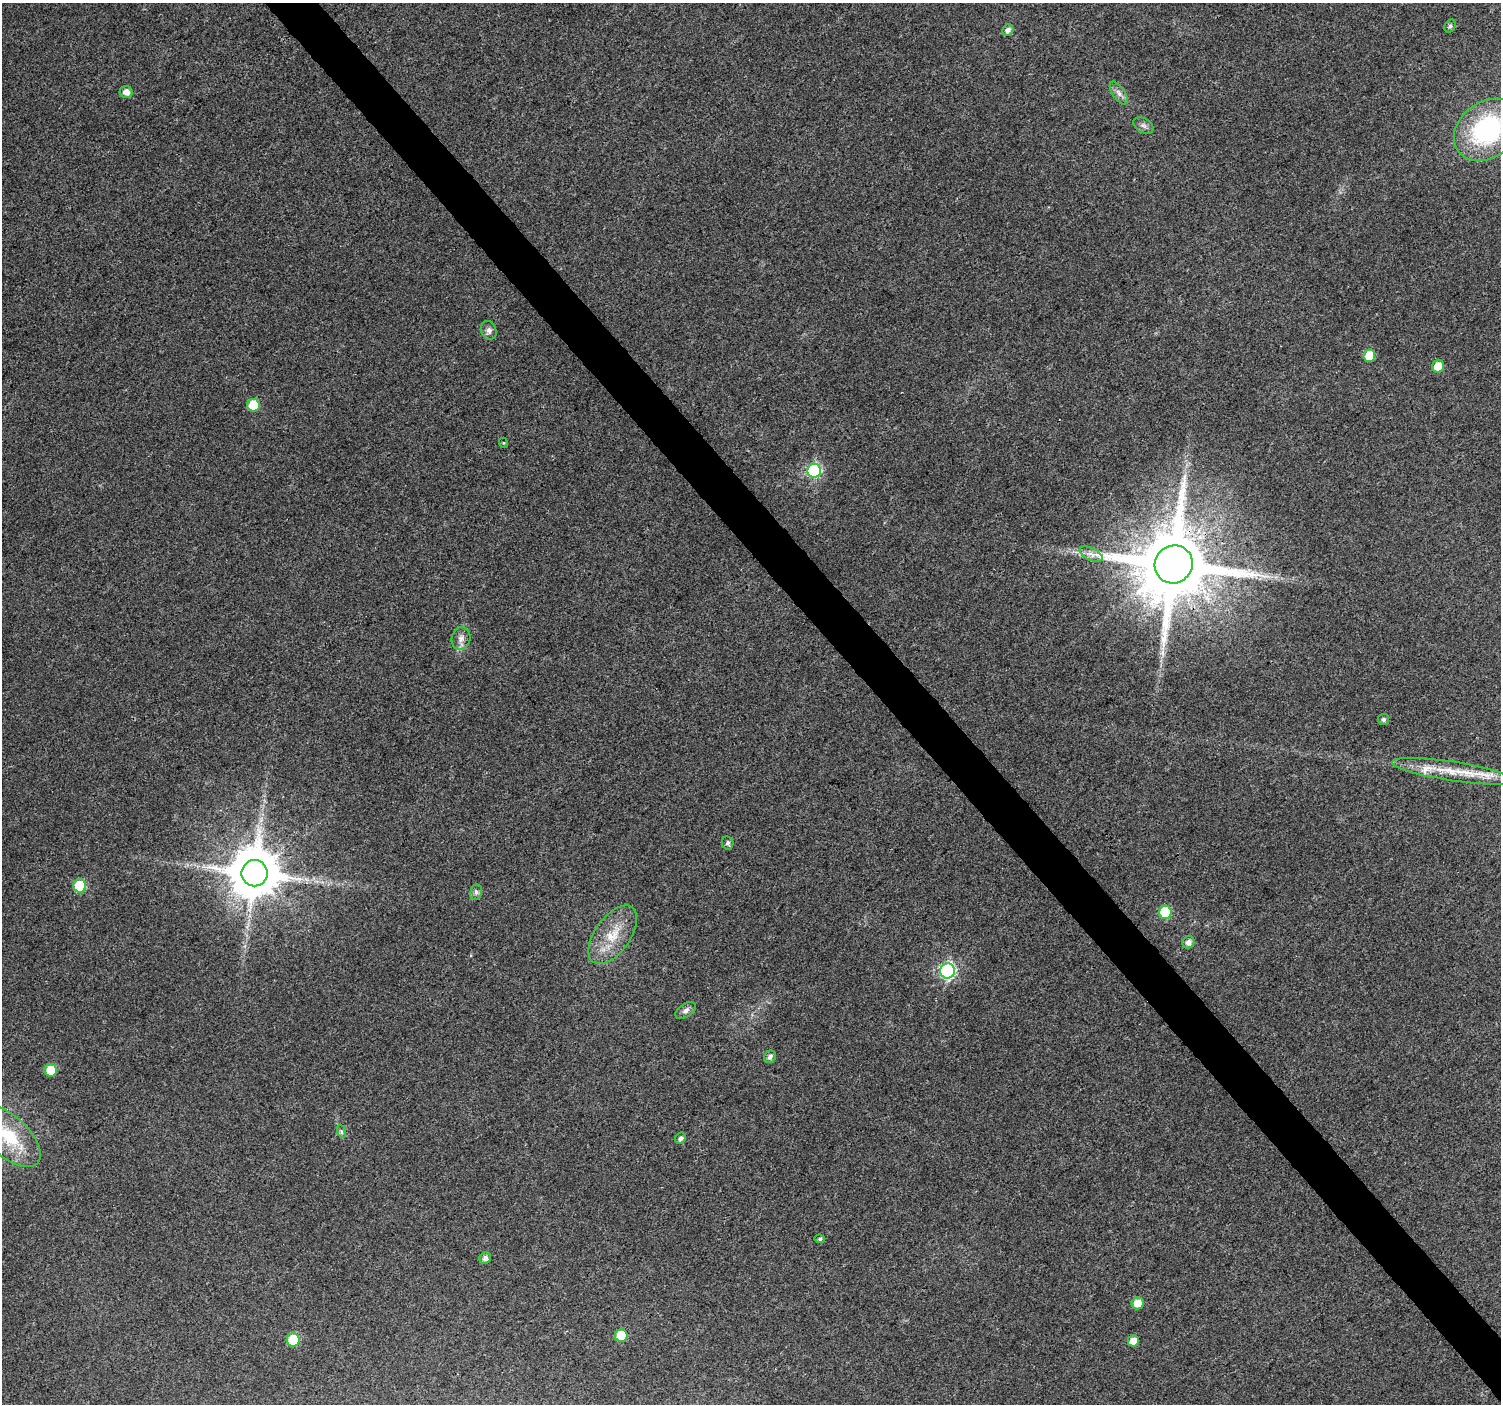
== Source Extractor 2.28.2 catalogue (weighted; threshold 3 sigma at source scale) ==
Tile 6 of 4 x 4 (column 2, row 2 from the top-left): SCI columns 1508-3006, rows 2951-4352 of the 6010 x 5964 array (HDU 1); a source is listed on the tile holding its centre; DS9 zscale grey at full resolution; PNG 1503 x 1406 px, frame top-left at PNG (2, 3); each listed source drawn as its Kron ellipse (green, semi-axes under 4 px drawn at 4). Shown black and unused: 4% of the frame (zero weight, under 3 of 4 exposures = <1% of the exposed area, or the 3 px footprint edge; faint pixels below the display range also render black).
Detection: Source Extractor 2.28.2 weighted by HDU 2 'WHT'; one run over the whole footprint, this tile lists its part. Background 0.037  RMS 0.004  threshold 0.0179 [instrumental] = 3 sigma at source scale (4.5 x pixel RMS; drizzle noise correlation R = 1.50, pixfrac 1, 0.0396/0.0396 arcsec/px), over >= 5 px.
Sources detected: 38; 1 inside a brighter listed object's ellipse — not listed separately; the other 37 listed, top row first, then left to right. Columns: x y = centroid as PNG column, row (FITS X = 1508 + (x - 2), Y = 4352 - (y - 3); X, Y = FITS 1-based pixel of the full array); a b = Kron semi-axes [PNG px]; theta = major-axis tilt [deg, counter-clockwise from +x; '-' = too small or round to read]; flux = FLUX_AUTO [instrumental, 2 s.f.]
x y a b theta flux
1450 26 7 5 60 0.98
1008 30 6 5 - 1.7
126 92 6 6 - 2.8
1119 93 13 6 -56 1.9
1143 125 11 7 -29 1.5
1487 130 36 28 37 54
489 330 10 7 -71 1.7
1369 356 6 6 - 10
1438 366 6 6 - 5.7
253 405 6 6 - 16
504 443 5 3 - 0.34
814 471 7 7 - 51
1091 554 12 6 -27 2.1
1174 564 19 18 - 5300
461 638 11 9 79 2.3
1384 719 5 5 - 1
1453 771 62 9 -9 15
728 843 7 5 -77 1.1
255 873 13 13 - 2300
80 886 6 6 - 21
476 892 8 6 78 1.2
1165 912 6 6 - 21
613 935 34 17 55 12
1188 942 6 6 - 2
948 971 8 7 - 86
686 1010 11 6 34 1.6
770 1057 6 5 - 1.4
51 1070 6 6 - 11
341 1131 7 4 -72 0.78
9 1136 39 20 -43 21
680 1138 6 5 - 1.3
820 1239 5 4 - 0.74
485 1258 6 5 - 1.5
1138 1303 6 6 - 5.3
621 1336 6 6 - 13
293 1340 6 6 - 20
1133 1341 6 5 - 3.8
Overlapping masked pixels (flux is a lower limit): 1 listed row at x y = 1174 564
Isophote crosses this tile's border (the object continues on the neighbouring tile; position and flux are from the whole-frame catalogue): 2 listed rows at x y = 1487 130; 9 1136